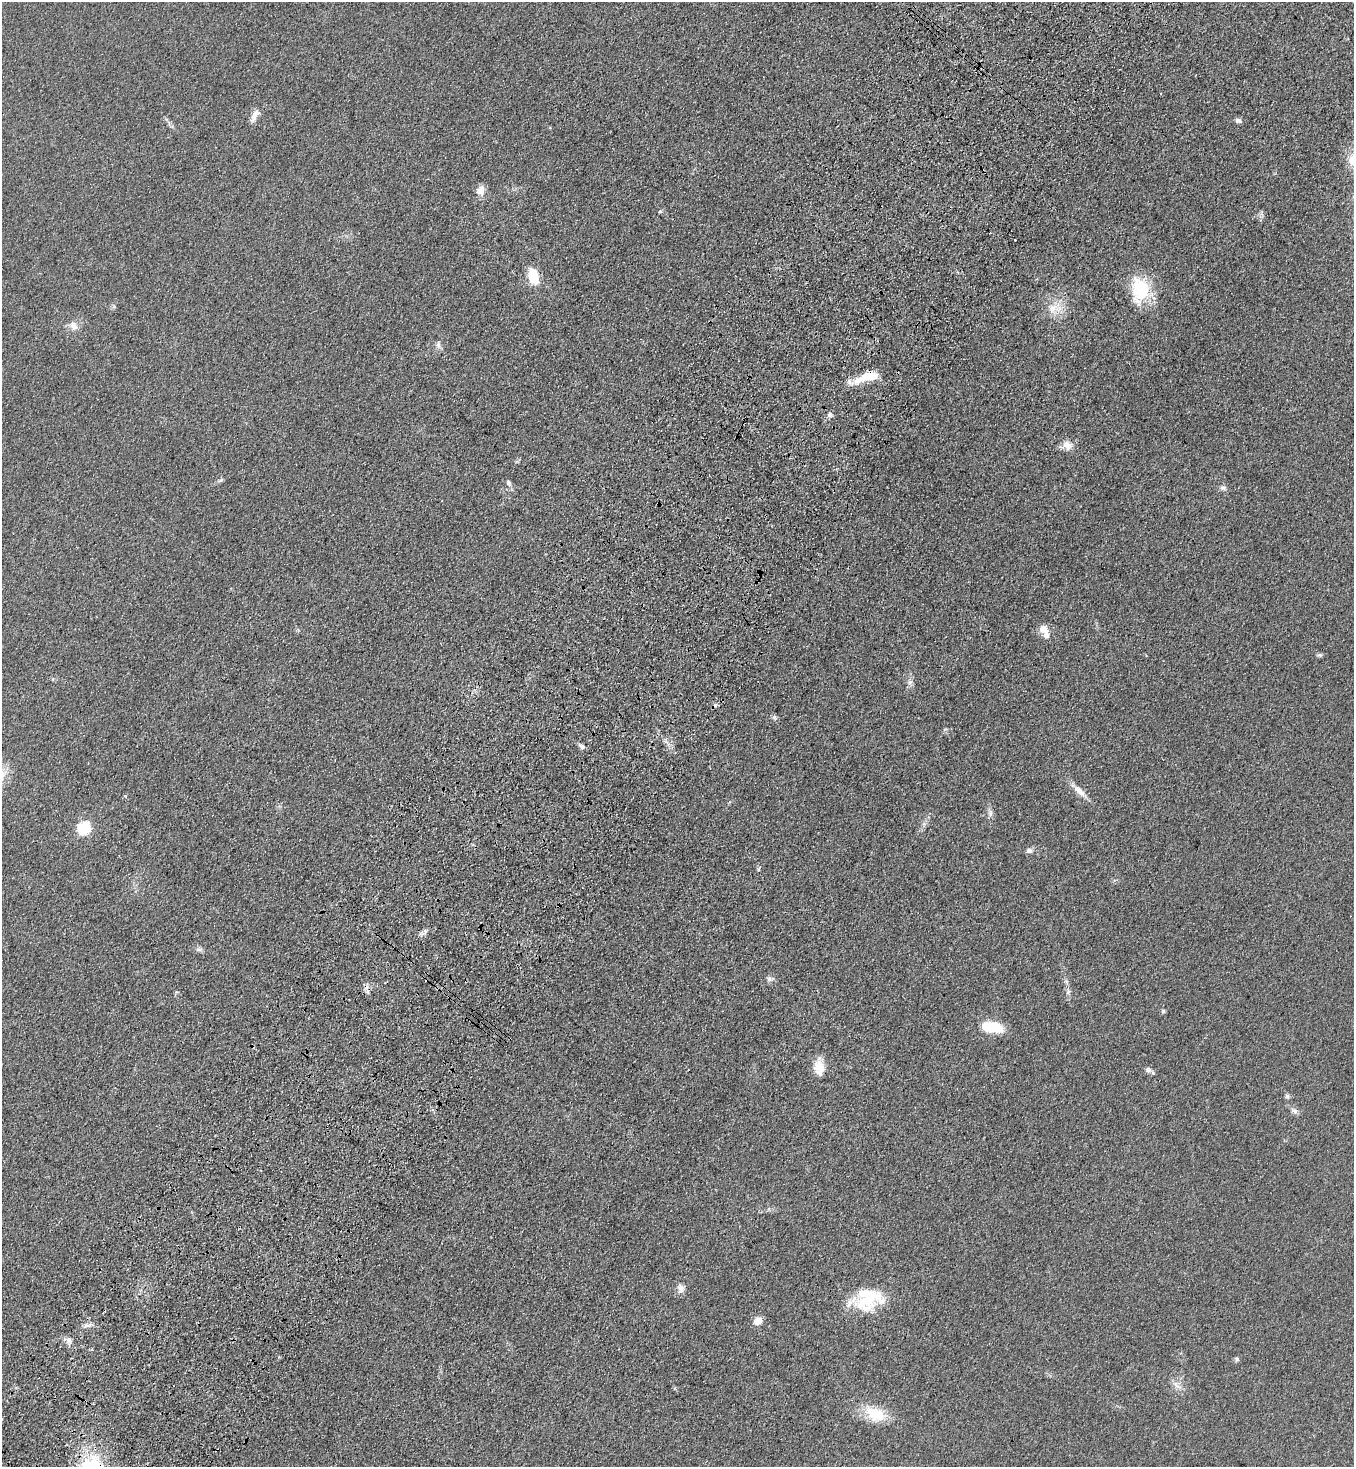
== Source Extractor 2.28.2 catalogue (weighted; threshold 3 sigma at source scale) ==
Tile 7 of 4 x 4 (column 3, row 2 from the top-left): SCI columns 2960-4311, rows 3007-4471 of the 6057 x 6013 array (HDU 1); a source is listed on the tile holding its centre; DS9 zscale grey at full resolution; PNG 1356 x 1469 px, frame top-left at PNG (2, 2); no overlay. Shown black and unused: <1% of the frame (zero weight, under 3 of 4 exposures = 6% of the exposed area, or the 3 px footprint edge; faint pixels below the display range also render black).
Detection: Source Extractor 2.28.2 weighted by HDU 2 'WHT'; one run over the whole footprint, this tile lists its part. Background 0.0553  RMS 0.0075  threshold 0.0337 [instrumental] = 3 sigma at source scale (4.5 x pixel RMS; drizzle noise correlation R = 1.50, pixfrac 1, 0.05/0.05 arcsec/px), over >= 5 px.
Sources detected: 48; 1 inside a brighter object's white glare — not listed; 3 inside a brighter listed object's ellipse — not listed separately; the other 44 listed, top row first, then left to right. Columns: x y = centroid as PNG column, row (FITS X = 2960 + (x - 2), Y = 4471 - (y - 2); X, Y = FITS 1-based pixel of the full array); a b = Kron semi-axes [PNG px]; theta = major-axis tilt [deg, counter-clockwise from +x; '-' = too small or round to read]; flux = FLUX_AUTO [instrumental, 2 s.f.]
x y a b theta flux
255 115 17 8 57 5
1238 120 7 6 - 2.4
480 190 13 10 68 5.4
660 211 6 3 19 0.81
1015 240 3 2 - 0.83
533 276 17 10 -77 19
1140 290 31 20 88 35
1053 308 13 10 72 7.8
73 326 14 9 -56 5.1
438 345 11 6 -89 2.7
868 376 24 11 13 19
830 414 7 6 - 2.3
1067 445 13 10 -2 6.9
221 480 9 4 34 1.5
508 483 8 6 -62 2.1
1222 488 7 7 - 2.1
1043 629 13 10 -54 6.5
1319 655 7 4 1 1.5
910 682 7 4 19 1.5
774 717 7 6 - 1.6
582 746 8 6 -41 2.2
1080 791 23 8 -44 7.2
125 796 5 4 - 1
990 813 10 5 90 2.5
84 828 6 6 - 77
1029 851 8 6 10 2.6
758 869 6 3 69 0.97
425 931 7 4 73 1.6
198 950 10 4 0 2
769 979 9 7 -7 2.3
1068 992 7 6 - 2
1163 1011 5 5 - 1.2
993 1027 24 11 -7 21
819 1066 17 13 82 11
1148 1070 8 6 -15 2.3
1287 1096 8 6 -77 1.6
1294 1111 9 7 -24 2.7
681 1288 13 8 -86 4.1
866 1301 45 22 13 35
758 1321 10 8 21 5.6
69 1340 8 7 - 3.4
1237 1359 6 5 - 1.5
1176 1385 11 4 -43 3.2
875 1414 29 19 -34 21
Overlapping masked pixels (flux is a lower limit): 1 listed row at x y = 868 376